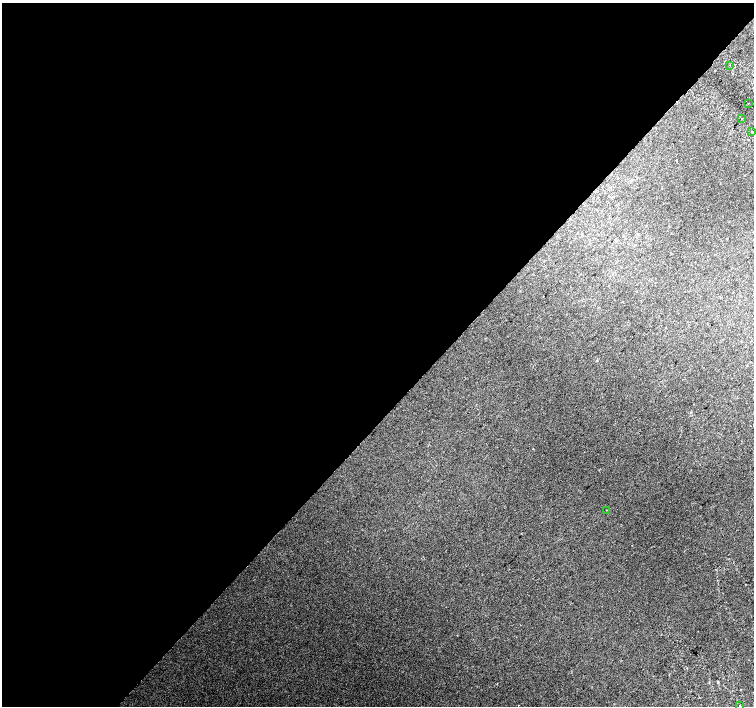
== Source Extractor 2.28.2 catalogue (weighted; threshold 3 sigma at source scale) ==
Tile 5 of 4 x 4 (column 1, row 2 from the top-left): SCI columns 36-1538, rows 3080-4486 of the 6074 x 6092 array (HDU 1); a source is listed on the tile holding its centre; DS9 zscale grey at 2 x 2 block average (1 PNG px = mean of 2 x 2 image px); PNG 756 x 708 px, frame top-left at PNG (2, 3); each listed source drawn as its Kron ellipse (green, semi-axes under 4 px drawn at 4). Shown black and unused: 59% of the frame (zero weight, under 2 of 3 exposures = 2% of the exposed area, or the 3 px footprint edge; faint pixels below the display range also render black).
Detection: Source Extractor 2.28.2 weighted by HDU 2 'WHT'; one run over the whole footprint, this tile lists its part. Background 0.0316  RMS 0.0079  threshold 0.0358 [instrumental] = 3 sigma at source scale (4.5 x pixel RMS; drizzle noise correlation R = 1.50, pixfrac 1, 0.0396/0.0396 arcsec/px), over >= 5 px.
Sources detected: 7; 1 cosmic-ray / hot-pixel residue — neither listed nor drawn; the other 6 listed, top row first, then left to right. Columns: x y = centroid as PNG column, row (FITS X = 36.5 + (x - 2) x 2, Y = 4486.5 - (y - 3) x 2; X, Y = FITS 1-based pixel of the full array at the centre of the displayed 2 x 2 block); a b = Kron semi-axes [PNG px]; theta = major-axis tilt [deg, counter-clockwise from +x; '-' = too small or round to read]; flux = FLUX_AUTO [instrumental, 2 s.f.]
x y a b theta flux
730 66 2 2 - 1.1
748 103 2 2 - 0.9
741 119 2 2 - 1.8
751 131 2 2 - 1.4
607 510 2 2 - 1.8
740 705 2 2 - 0.76